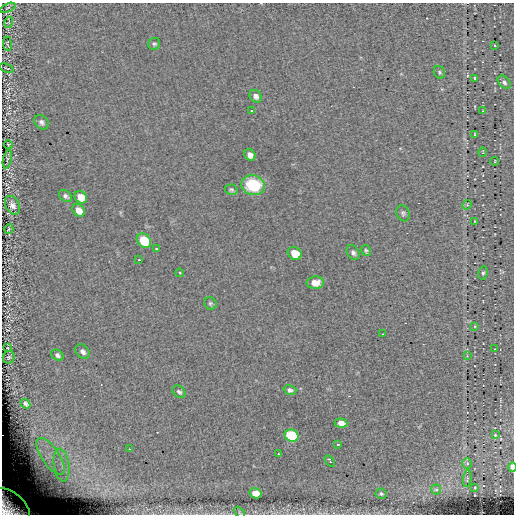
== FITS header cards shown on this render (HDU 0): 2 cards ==
NAXIS1  =                  512
NAXIS2  =                  512

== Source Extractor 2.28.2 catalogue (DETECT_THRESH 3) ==
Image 512 x 512 px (HDU 0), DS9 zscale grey, 1 PNG px = 1 image px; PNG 516 x 516 px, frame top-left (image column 1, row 512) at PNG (2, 3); each listed source drawn as its Kron ellipse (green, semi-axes under 4 px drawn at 4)
Background 0.0506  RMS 4.2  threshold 12.5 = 3 sigma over >= 5 px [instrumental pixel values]
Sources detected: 68; all 68 listed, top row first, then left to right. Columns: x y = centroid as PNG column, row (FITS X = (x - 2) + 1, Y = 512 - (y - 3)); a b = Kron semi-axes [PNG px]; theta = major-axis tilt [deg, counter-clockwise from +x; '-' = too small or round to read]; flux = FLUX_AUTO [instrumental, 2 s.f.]
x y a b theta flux
8 8 8 3 23 400
9 22 5 3 - 300
7 44 7 2 -83 310
154 44 6 5 - 550
495 46 3 2 - 240
6 68 7 2 -23 250
439 72 7 5 -57 490
475 78 3 2 - 270
504 82 7 5 -47 820
256 96 7 5 -49 1100
251 111 3 3 - 1400
483 111 4 3 - 270
41 122 8 6 -44 990
475 134 3 2 - 220
8 144 4 3 - 270
483 152 5 3 - 190
250 155 6 5 - 1300
7 159 9 4 78 540
495 161 4 2 - 190
253 185 12 10 -14 14000
231 190 6 5 - 510
65 196 7 5 -39 710
81 197 7 5 -41 3700
12 205 10 6 -61 1400
467 205 5 4 - 320
79 210 7 5 -48 3000
403 213 8 6 -67 670
475 221 4 2 - 150
9 229 5 4 - 410
144 241 8 6 -44 12000
156 249 3 2 - 260
366 251 6 5 - 450
295 253 7 6 - 4500
353 253 8 5 -57 850
139 260 2 2 - 240
180 273 4 3 - 200
483 273 7 4 79 520
315 283 9 6 3 2600
210 303 6 6 - 580
475 326 3 2 - 230
383 334 2 2 - 200
8 348 4 2 - 200
495 349 3 2 - 150
82 352 8 6 -46 1200
57 355 7 5 -40 740
467 356 4 4 - 280
9 357 6 6 - 510
290 390 6 4 -16 690
179 392 7 5 -40 710
25 404 5 3 - 670
341 423 6 4 -7 2300
495 435 4 3 - 250
292 436 7 6 - 23000
338 444 3 2 - 410
129 449 2 2 - 170
278 454 3 2 - 580
51 456 21 9 -55 5000
330 461 6 3 -56 1400
467 464 5 4 - 440
61 465 16 8 -81 3400
512 467 5 2 - 2900
467 478 8 4 83 450
475 487 3 2 - 230
436 489 5 5 - 790
255 493 6 5 - 4700
381 494 5 5 - 500
9 507 24 15 -40 12000
240 512 6 4 -46 360
At the frame edge (FLAGS 8, measured only in part): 2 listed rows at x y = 512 467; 9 507